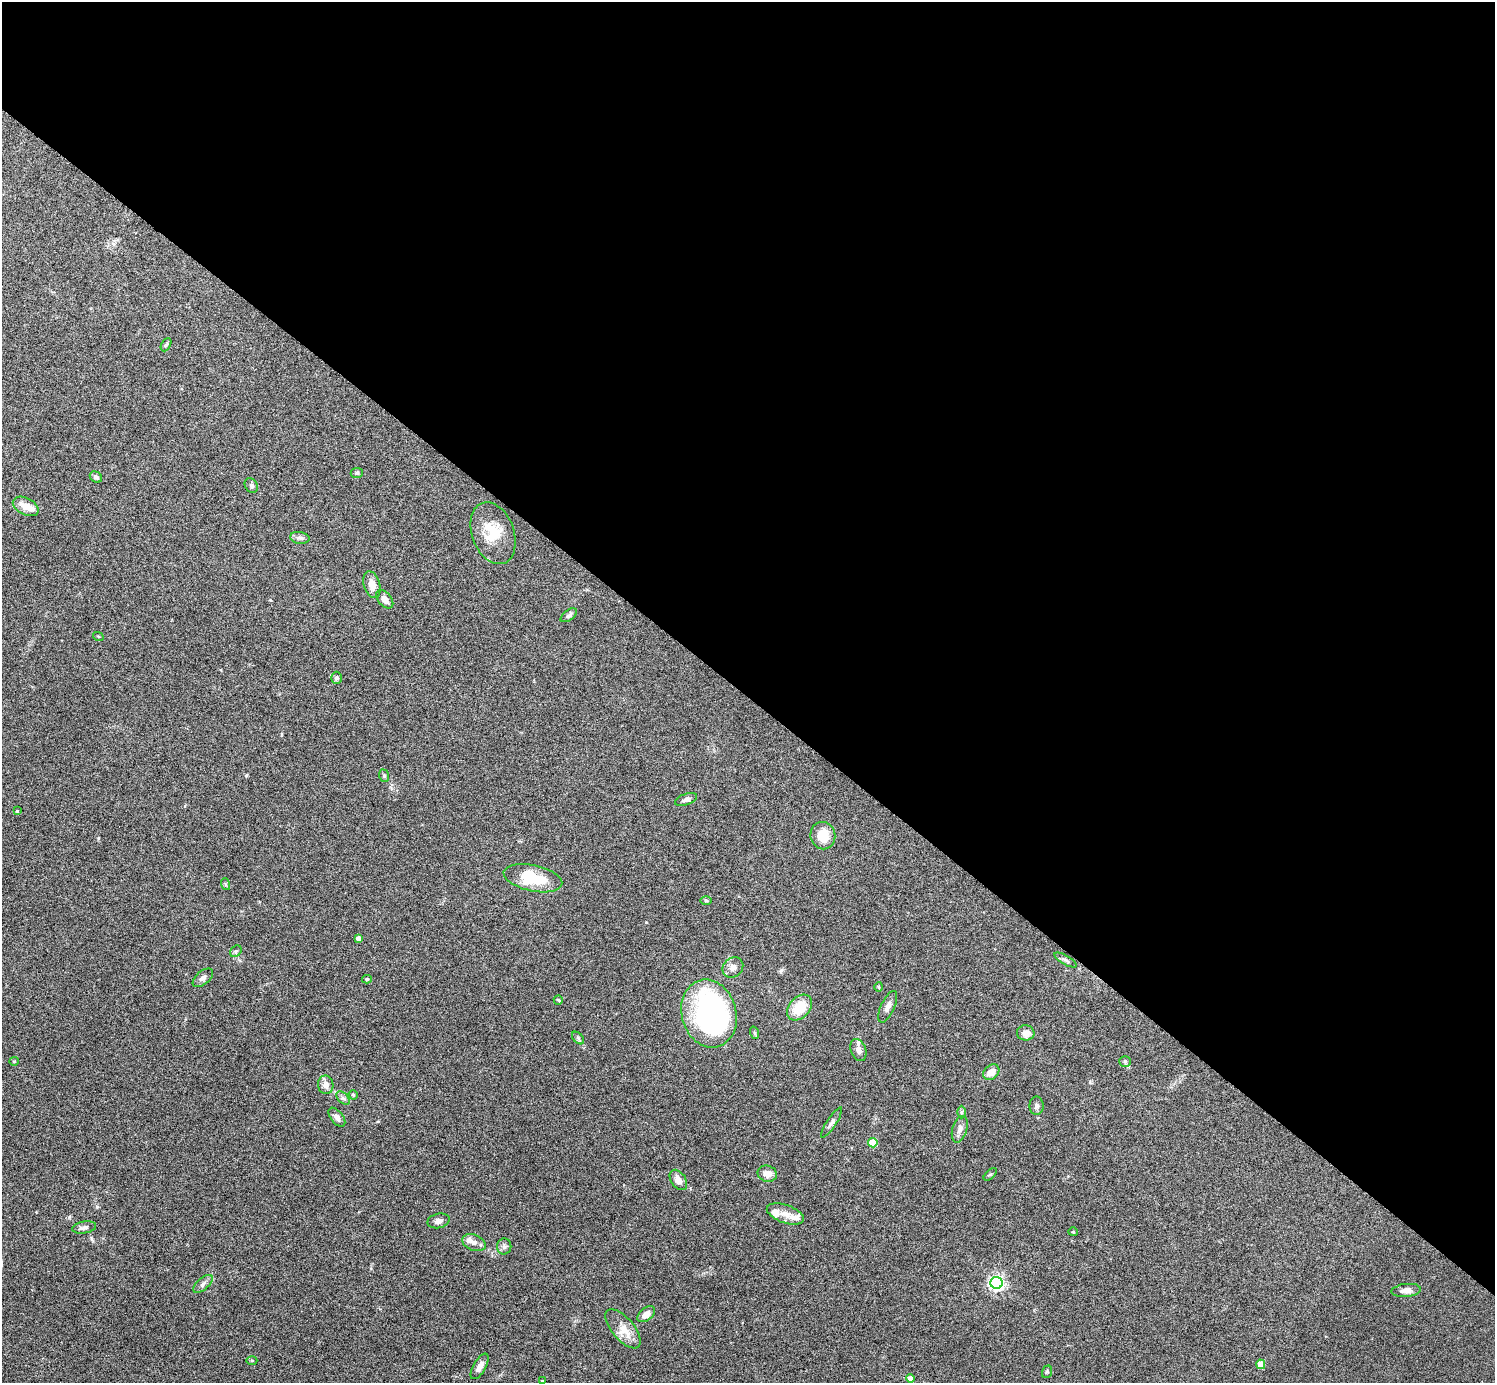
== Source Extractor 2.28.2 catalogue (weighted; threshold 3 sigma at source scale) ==
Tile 3 of 4 x 4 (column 3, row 1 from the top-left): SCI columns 2988-4480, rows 4299-5679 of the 5975 x 5977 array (HDU 1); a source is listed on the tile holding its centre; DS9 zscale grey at full resolution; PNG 1497 x 1385 px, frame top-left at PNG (2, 2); each listed source drawn as its Kron ellipse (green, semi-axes under 4 px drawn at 4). Shown black and unused: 50% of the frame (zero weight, under 4 of 8 exposures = <1% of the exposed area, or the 3 px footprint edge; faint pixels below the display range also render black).
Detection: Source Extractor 2.28.2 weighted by HDU 2 'WHT'; one run over the whole footprint, this tile lists its part. Background 0.0778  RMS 0.0051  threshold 0.021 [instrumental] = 3 sigma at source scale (4.09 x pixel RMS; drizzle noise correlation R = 1.36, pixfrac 0.8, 0.05/0.05 arcsec/px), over >= 5 px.
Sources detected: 73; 2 inside a brighter object's white glare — neither listed nor drawn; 5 inside a brighter listed object's ellipse — not listed separately; the other 66 listed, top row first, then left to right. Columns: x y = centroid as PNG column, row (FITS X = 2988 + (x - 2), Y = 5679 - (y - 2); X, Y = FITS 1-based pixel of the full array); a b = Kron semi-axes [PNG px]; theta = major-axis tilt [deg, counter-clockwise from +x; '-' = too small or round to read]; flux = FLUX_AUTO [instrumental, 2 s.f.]
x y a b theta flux
166 345 7 4 61 0.74
357 473 6 5 - 0.72
96 477 6 5 - 1.1
251 485 8 6 -59 0.91
26 506 14 8 -27 5
493 533 32 21 -70 13
300 538 10 6 -10 1.4
372 585 14 8 -73 4
385 599 11 6 -49 3
569 615 9 5 36 1.4
98 636 5 3 - 0.38
336 678 6 5 - 0.99
384 776 6 5 - 0.71
686 799 11 5 20 1.8
17 811 3 2 - 0.41
823 836 14 12 -72 9.3
533 878 30 13 -12 19
225 884 6 3 -71 0.58
706 900 5 3 - 0.46
358 938 4 4 - 1.9
236 951 6 5 - 0.85
1066 960 12 4 -30 1.4
733 967 11 9 43 2.7
203 978 12 6 39 1.8
367 979 5 4 - 0.58
879 987 5 3 - 0.38
558 1000 5 4 - 0.5
799 1007 14 10 48 12
888 1007 17 6 65 2.5
709 1013 35 27 -75 110
755 1033 6 4 -71 0.72
1026 1033 9 7 -7 3.1
578 1038 7 4 -46 0.82
858 1050 11 7 -70 2.6
14 1061 5 4 - 0.44
1125 1061 6 5 - 0.74
991 1072 9 6 42 4.2
326 1085 9 7 -80 2.8
353 1095 5 4 - 0.56
343 1098 8 5 -44 1.1
1037 1106 9 7 -88 1.3
962 1112 6 4 89 0.77
337 1117 11 6 -52 2.3
832 1123 17 4 57 1.7
960 1129 13 7 74 2.4
873 1143 5 4 - 13
767 1174 10 8 -14 3.3
990 1174 8 3 44 0.58
678 1180 11 7 -56 3.7
785 1214 19 9 -19 4.2
439 1221 11 7 12 1.7
84 1227 12 6 9 1.9
1073 1232 4 4 - 0.46
474 1243 12 8 -22 2.6
504 1246 8 7 - 1.5
996 1283 6 6 - 130
203 1284 12 5 41 1.7
1406 1290 15 6 6 2.7
646 1314 10 6 38 3.7
623 1329 24 11 -50 6.7
252 1360 5 3 - 0.48
1261 1364 4 4 - 7.8
480 1366 14 6 60 2.7
1047 1372 6 5 - 0.64
910 1378 4 4 - 4.4
542 1381 4 4 - 0.5
Unlisted compact peaks at least as high as the median listed source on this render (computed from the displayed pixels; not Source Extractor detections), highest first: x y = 98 838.